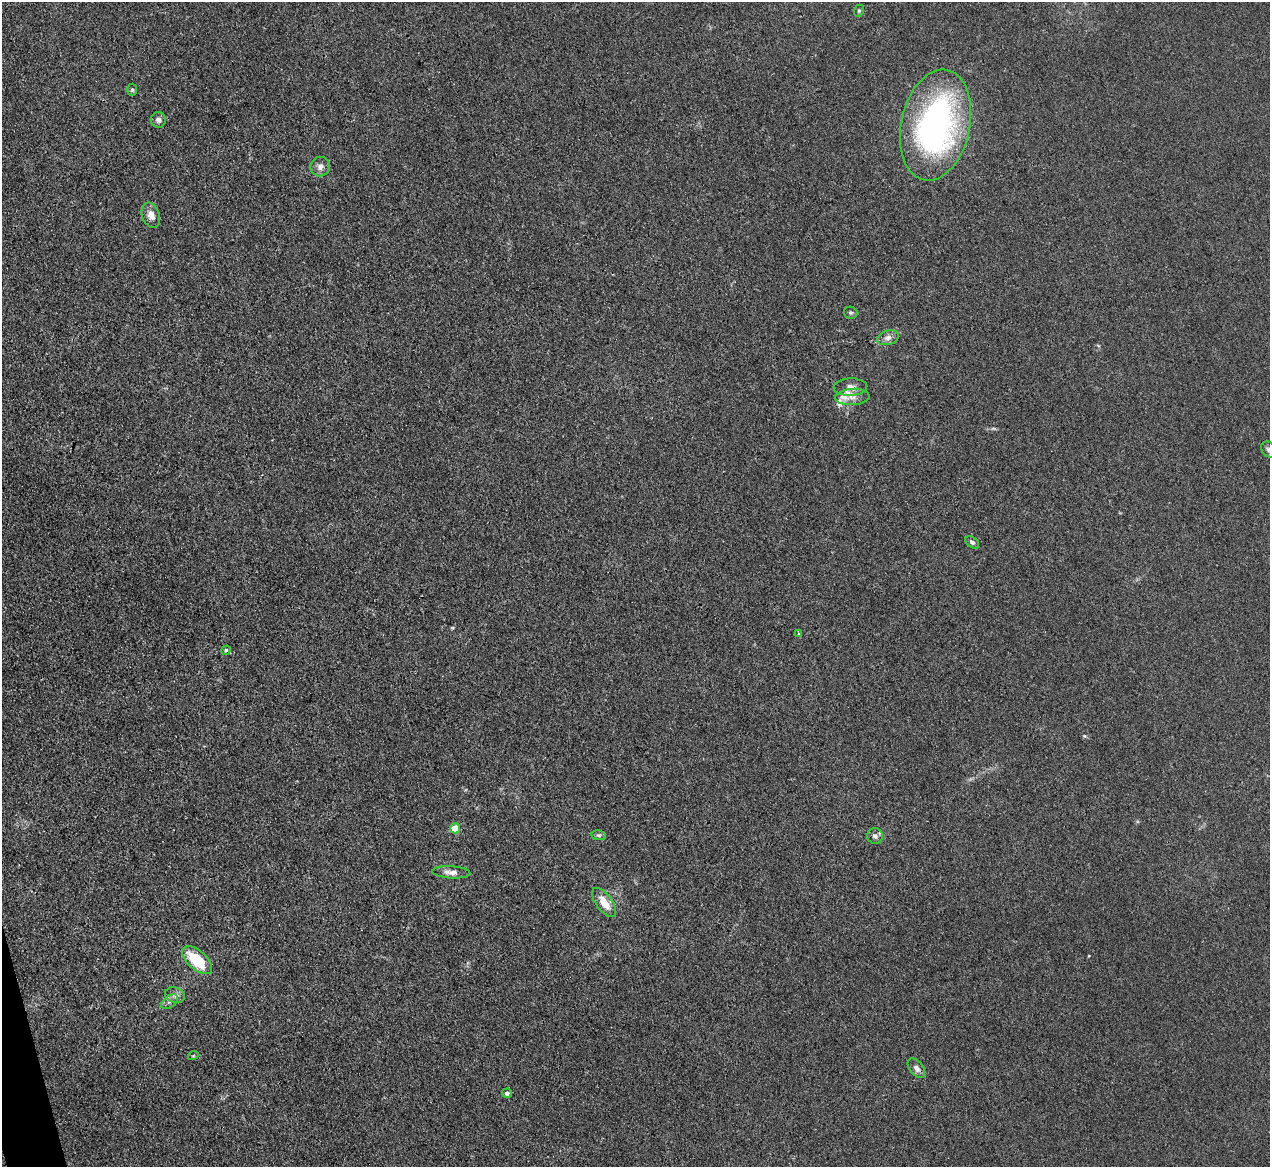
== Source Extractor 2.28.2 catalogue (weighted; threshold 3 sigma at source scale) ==
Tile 7 of 4 x 4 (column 3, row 2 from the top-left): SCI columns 2539-3806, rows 2470-3634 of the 5075 x 5060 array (HDU 1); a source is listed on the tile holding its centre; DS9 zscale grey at full resolution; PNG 1272 x 1169 px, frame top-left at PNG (2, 2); each listed source drawn as its Kron ellipse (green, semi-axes under 4 px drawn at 4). Shown black and unused: <1% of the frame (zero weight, under 3 of 4 exposures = <1% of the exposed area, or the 3 px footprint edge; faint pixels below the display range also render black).
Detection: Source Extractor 2.28.2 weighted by HDU 2 'WHT'; one run over the whole footprint, this tile lists its part. Background 0.0195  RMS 0.0047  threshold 0.021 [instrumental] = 3 sigma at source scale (4.5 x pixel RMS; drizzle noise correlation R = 1.50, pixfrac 1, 0.05/0.05 arcsec/px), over >= 5 px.
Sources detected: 28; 3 inside a brighter listed object's ellipse — not listed separately; the other 25 listed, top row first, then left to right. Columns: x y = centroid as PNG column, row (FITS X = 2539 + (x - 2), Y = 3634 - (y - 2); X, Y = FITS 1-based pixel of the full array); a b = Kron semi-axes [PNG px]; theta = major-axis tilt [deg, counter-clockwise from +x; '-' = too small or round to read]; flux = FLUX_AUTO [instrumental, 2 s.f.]
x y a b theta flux
859 11 6 5 - 0.67
132 90 6 5 - 0.76
158 120 8 7 - 1.6
936 125 56 34 77 140
320 167 10 9 - 2.4
151 215 13 8 -70 3.5
851 313 7 6 - 0.88
888 338 11 7 16 2.2
850 387 17 8 1 3.2
852 397 17 8 3 3.7
1269 449 8 7 - 1.3
972 542 8 5 -36 1.2
799 634 4 4 - 0.46
226 650 5 4 - 0.75
455 828 5 5 - 10
599 835 7 5 -7 0.83
875 836 8 7 - 1.7
451 872 19 6 -3 2.9
604 902 17 8 -53 7.5
197 960 18 9 -42 19
175 995 10 7 -18 2.1
170 1002 9 5 36 1.5
193 1056 5 3 - 0.41
916 1068 11 6 -52 2.4
507 1093 5 4 - 1.3
Isophote crosses this tile's border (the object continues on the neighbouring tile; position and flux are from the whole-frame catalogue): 1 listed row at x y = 1269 449